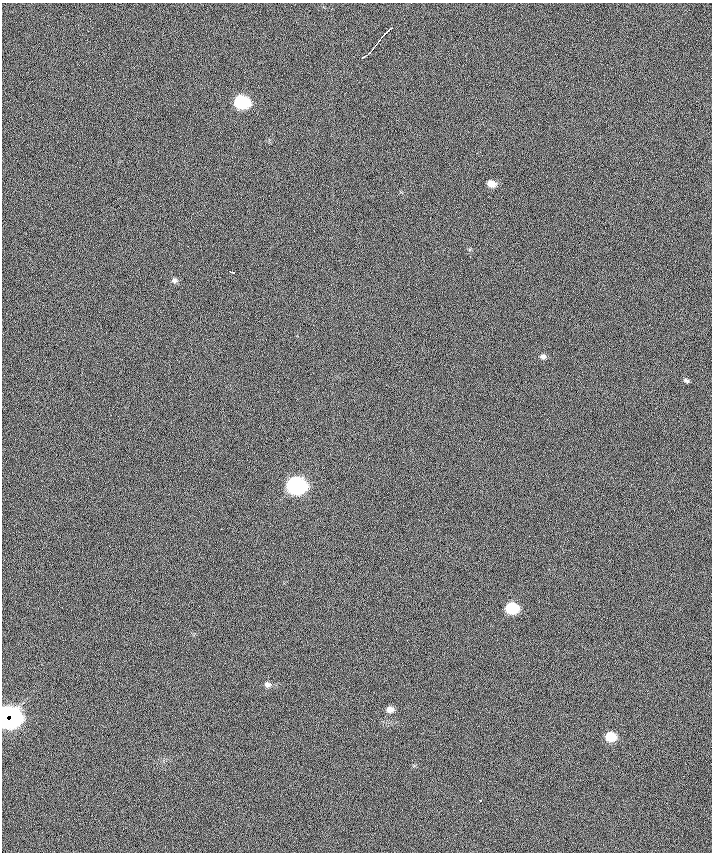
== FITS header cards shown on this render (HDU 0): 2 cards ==
NAXIS1  =                  710 /
NAXIS2  =                  850 /

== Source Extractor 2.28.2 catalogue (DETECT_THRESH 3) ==
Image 710 x 850 px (HDU 0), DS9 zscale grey, 1 PNG px = 1 image px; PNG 714 x 854 px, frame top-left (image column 1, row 850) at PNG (2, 3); no overlay
Background -0.46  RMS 19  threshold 57.6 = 3 sigma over >= 5 px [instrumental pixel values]
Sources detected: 18; all 18 listed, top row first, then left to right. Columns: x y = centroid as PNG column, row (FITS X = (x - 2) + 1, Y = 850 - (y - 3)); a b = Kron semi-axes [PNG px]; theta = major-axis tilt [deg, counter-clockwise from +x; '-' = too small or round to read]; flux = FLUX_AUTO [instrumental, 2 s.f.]
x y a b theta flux
388 30 5 2 - 3600
385 34 4 3 - 6600
378 42 16 2 53 5000
371 50 18 2 41 6700
242 102 9 8 - 160000
491 184 8 7 - 11000
232 272 5 2 - 2000
174 280 7 7 - 3600
543 356 7 6 - 3800
686 380 7 5 -20 2500
296 486 10 8 -10 520000
512 608 9 7 -11 79000
267 684 8 7 - 4500
390 710 8 7 - 7200
7 715 9 5 41 120000
12 718 12 10 49 450000
610 737 8 7 - 35000
480 800 3 2 - 1600